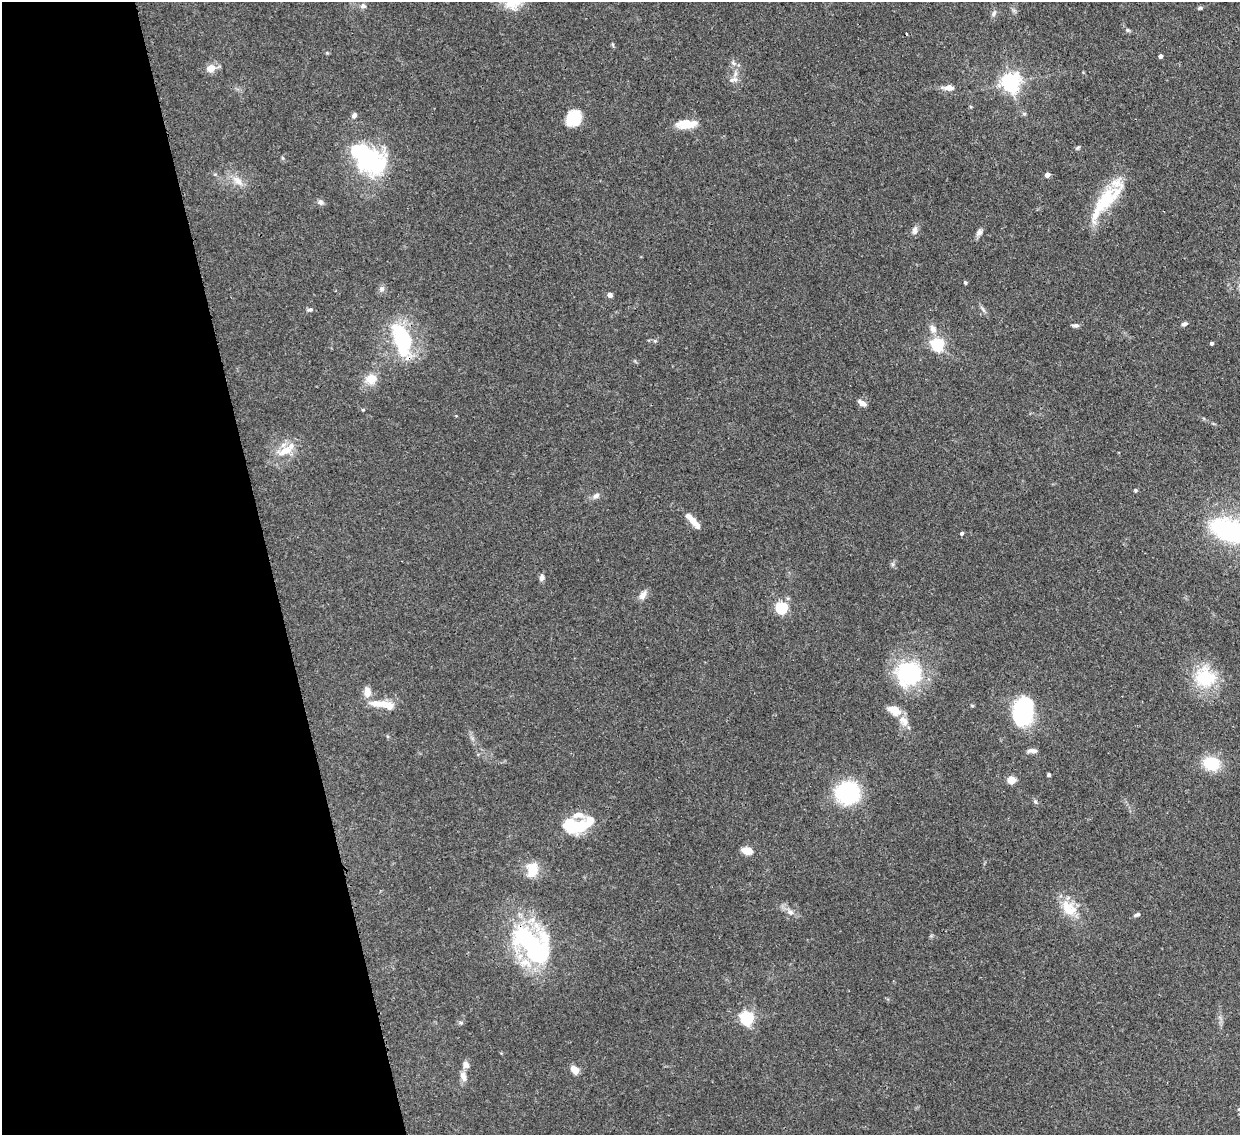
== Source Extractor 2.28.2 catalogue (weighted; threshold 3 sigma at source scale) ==
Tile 5 of 4 x 4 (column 1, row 2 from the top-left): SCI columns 75-1312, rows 2485-3617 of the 5105 x 5088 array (HDU 1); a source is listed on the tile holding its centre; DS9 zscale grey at full resolution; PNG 1242 x 1137 px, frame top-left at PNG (2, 2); no overlay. Shown black and unused: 22% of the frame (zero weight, under 3 of 4 exposures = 9% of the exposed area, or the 3 px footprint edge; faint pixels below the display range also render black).
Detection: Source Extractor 2.28.2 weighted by HDU 2 'WHT'; one run over the whole footprint, this tile lists its part. Background 0.146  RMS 0.0052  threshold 0.0234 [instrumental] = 3 sigma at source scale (4.5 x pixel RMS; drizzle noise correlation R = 1.50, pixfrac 1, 0.05/0.05 arcsec/px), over >= 5 px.
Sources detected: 82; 2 inside a brighter object's white glare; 1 cosmic-ray / hot-pixel residue — not listed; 6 inside a brighter listed object's ellipse — not listed separately; the other 73 listed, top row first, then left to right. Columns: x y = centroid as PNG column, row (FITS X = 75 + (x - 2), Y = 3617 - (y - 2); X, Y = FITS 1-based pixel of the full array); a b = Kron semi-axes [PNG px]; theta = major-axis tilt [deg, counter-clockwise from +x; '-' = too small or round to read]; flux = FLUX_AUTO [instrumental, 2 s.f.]
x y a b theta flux
363 6 8 6 -15 1.4
1200 8 5 5 - 0.8
994 13 9 5 70 1.4
1127 30 6 4 72 0.59
613 44 7 3 -71 0.65
1160 56 4 4 - 1.7
211 68 9 8 - 4.9
735 79 9 7 -5 2.4
1011 82 7 6 - 250
948 88 13 6 -1 3.9
1024 114 6 5 - 0.79
354 115 7 6 - 1.7
574 118 17 14 51 16
686 124 27 11 4 8.7
1078 148 6 5 - 0.8
368 159 39 27 -36 59
1047 175 4 4 - 2.9
238 181 18 9 -42 5.5
1105 201 57 16 50 27
321 202 8 7 - 1.6
915 230 12 7 79 2
979 232 10 7 51 1.9
965 282 4 3 - 0.93
381 289 8 7 - 1.9
610 295 5 4 - 3.1
310 310 8 5 9 1.2
983 310 10 4 -62 1.4
1184 324 8 5 20 1.5
1075 325 10 4 -3 1.3
933 329 13 8 -62 3.4
402 339 41 18 -74 42
655 341 6 4 -43 0.75
1211 343 3 3 - 1.1
937 344 6 6 - 80
371 379 14 12 4 6.6
862 403 10 6 -32 2.8
363 410 4 4 - 0.51
456 416 3 3 - 0.51
285 450 24 11 23 9
1135 490 5 4 - 0.74
596 496 10 7 25 2
693 521 19 6 -47 6.8
1231 531 43 22 -15 72
962 533 4 4 - 1
892 564 7 4 -90 0.94
542 577 7 6 - 1.9
643 595 13 8 53 2.9
781 608 5 5 - 62
909 673 32 30 34 41
1205 678 28 26 -11 25
367 692 13 8 -84 4.4
375 703 17 9 -12 5.4
894 710 14 9 -28 8
1023 711 19 12 71 95
904 721 14 9 -41 4.5
1032 751 12 5 0 1.9
1211 764 16 13 -20 18
1049 775 4 3 - 0.78
1011 780 5 5 - 17
848 793 21 19 -1 47
1035 801 5 5 - 0.88
571 823 21 13 -40 21
747 850 8 5 -16 10
532 870 17 12 90 10
1070 911 33 14 -57 12
790 912 9 6 -16 2
1137 915 9 4 22 1.2
532 944 54 31 -42 81
747 1018 6 6 - 100
461 1023 6 4 -43 0.79
466 1065 9 8 - 2.6
574 1070 10 7 -52 4.6
463 1076 15 7 -69 3.1
Overlapping masked pixels (flux is a lower limit): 2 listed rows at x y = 402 339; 532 944
Isophote crosses this tile's border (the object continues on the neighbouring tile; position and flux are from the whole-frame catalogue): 1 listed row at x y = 1231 531